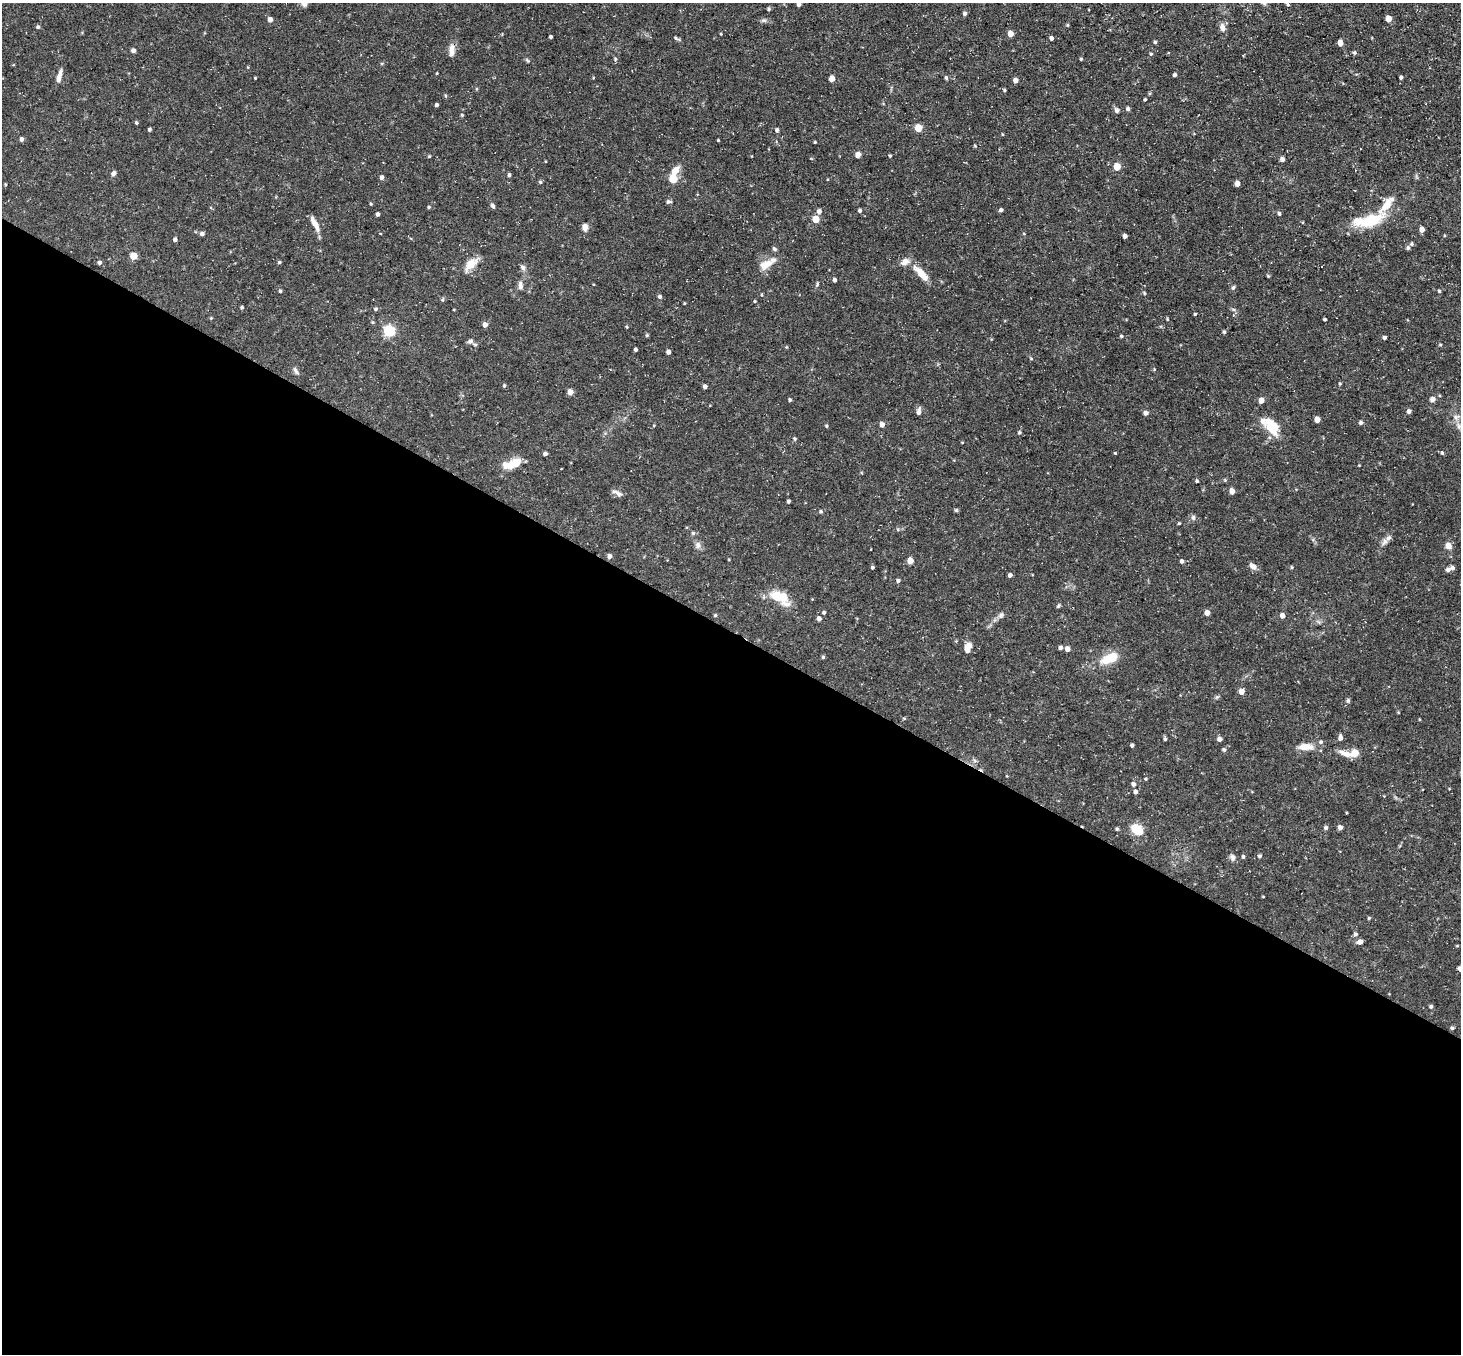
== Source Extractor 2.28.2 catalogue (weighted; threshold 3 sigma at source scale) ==
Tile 14 of 4 x 4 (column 2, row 4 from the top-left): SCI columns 1459-2917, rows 289-1640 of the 5834 x 5843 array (HDU 1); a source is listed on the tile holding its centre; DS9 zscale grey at full resolution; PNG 1463 x 1356 px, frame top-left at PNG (2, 3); no overlay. Shown black and unused: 54% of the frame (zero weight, under 3 of 5 exposures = <1% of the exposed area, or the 3 px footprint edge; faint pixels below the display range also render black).
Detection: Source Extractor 2.28.2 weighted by HDU 2 'WHT'; one run over the whole footprint, this tile lists its part. Background 0.0791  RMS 0.0042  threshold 0.0187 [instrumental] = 3 sigma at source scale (4.5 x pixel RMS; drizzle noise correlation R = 1.50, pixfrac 1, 0.05/0.05 arcsec/px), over >= 5 px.
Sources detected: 209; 1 cosmic-ray / hot-pixel residue — not listed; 7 inside a brighter listed object's ellipse — not listed separately; the other 201 listed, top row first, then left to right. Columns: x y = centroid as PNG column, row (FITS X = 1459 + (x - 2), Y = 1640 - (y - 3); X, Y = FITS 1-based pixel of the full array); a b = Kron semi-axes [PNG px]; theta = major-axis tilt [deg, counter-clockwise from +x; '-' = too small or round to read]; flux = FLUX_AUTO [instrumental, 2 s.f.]
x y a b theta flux
305 3 11 7 86 2.2
799 4 5 4 - 1.3
769 9 5 4 - 0.5
965 13 5 4 - 0.88
270 19 5 4 - 2.1
1389 19 5 4 - 4
1067 25 4 4 - 0.43
38 27 5 4 - 0.7
1222 27 10 7 -74 2
1010 34 5 4 - 3.6
550 37 3 3 - 0.67
676 38 9 4 -27 0.69
1051 38 5 4 - 0.95
1155 42 4 4 - 0.58
1340 43 5 4 - 3.2
133 50 5 4 - 1.1
452 50 16 7 90 2.8
1354 52 5 4 - 0.61
1151 54 4 4 - 0.48
615 59 6 3 73 0.47
1081 59 4 3 - 0.42
527 60 6 4 -45 0.51
1175 75 4 3 - 0.91
59 76 16 5 75 2.2
1401 77 3 3 - 0.83
255 78 3 3 - 0.32
946 78 5 4 - 0.6
832 79 5 4 - 3.7
1015 80 4 4 - 2
1005 90 4 3 - 0.44
1145 99 3 3 - 0.45
437 105 3 3 - 0.85
1128 109 5 5 - 0.75
1117 110 7 6 - 1.1
136 123 4 3 - 0.54
918 128 5 5 - 10
149 129 3 3 - 0.74
777 130 5 4 - 0.64
1002 134 4 3 - 0.31
21 139 4 4 - 1
718 140 3 2 - 0.34
815 142 3 3 - 0.33
858 155 4 4 - 3.3
429 156 4 4 - 0.38
890 156 4 3 - 0.41
1282 159 5 5 - 1.1
1117 167 5 4 - 8.5
675 171 11 7 53 4.1
113 173 6 5 - 1.1
509 175 4 3 - 0.71
382 177 5 4 - 1.1
673 179 5 5 - 14
540 182 4 4 - 0.58
1237 184 4 4 - 2.4
5 185 4 3 - 0.4
668 202 6 6 - 0.84
371 204 4 3 - 0.43
1387 205 38 10 58 8.2
493 206 6 4 -55 0.88
429 207 4 4 - 0.52
860 210 4 4 - 0.8
1001 210 4 4 - 0.97
819 211 6 6 - 1.4
378 214 4 3 - 0.89
1279 214 5 4 - 0.76
816 219 5 4 - 7.6
1370 221 30 15 16 14
315 224 20 5 -63 3.4
585 227 9 7 -87 1.7
1422 230 5 4 - 2.3
202 234 5 4 - 1.1
1024 234 5 3 - 0.29
1125 236 4 4 - 1.4
175 240 4 4 - 1
1412 244 5 5 - 0.61
1408 247 6 5 - 0.71
774 249 7 4 -45 0.7
133 256 5 5 - 8.6
279 262 5 4 - 0.45
905 262 12 8 33 2.5
100 263 4 4 - 1
471 264 19 10 45 4.7
765 265 13 12 - 3.7
523 267 7 6 - 1.2
921 273 21 7 -46 6.2
1268 276 4 4 - 0.36
834 280 4 4 - 0.88
817 284 6 3 72 0.5
520 286 10 6 -85 1.6
1233 288 6 4 85 0.79
280 291 4 3 - 0.58
1439 291 4 4 - 0.47
1144 293 4 4 - 0.47
660 297 5 5 - 0.9
755 301 4 3 - 0.33
684 303 4 3 - 0.33
242 307 4 3 - 0.59
376 309 6 4 1 0.71
1195 314 3 3 - 0.45
211 318 4 4 - 0.35
1167 319 5 3 - 0.39
1325 319 3 3 - 0.54
485 325 5 4 - 2.1
627 327 4 3 - 0.38
389 331 5 5 - 41
1224 332 5 4 - 0.58
1121 336 4 3 - 0.59
1384 337 4 4 - 1
470 341 8 6 19 1.2
1440 345 4 3 - 0.39
635 349 4 3 - 0.71
668 352 4 4 - 1.3
1031 359 5 3 - 0.39
296 371 11 4 -62 1
1340 383 5 3 - 0.4
504 386 4 4 - 0.47
705 386 4 4 - 1.3
570 392 4 4 - 3.7
1432 399 6 6 - 1.5
790 400 4 3 - 0.65
1261 400 5 5 - 2.8
1409 411 5 4 - 1.2
919 412 7 5 80 1.8
1146 413 5 5 - 1.1
1456 417 7 6 - 1.2
1317 419 5 4 - 3.3
1361 422 5 4 - 0.85
882 424 5 5 - 2
826 426 4 3 - 0.5
1272 426 25 14 -54 9.4
1458 426 9 4 -81 1.2
1019 432 5 4 - 0.56
795 439 5 4 - 0.55
1115 453 4 3 - 0.36
1442 453 5 4 - 0.58
545 454 4 4 - 1
516 463 10 9 - 6.2
1197 481 3 3 - 0.52
1232 491 5 4 - 2.6
617 493 16 5 -26 1.5
788 501 3 3 - 0.66
956 510 5 5 - 0.51
821 511 5 5 - 0.63
1193 517 7 6 - 0.96
1179 523 3 3 - 0.4
693 533 5 5 - 0.61
1389 538 10 7 43 1.7
698 545 10 6 83 1.5
1448 546 8 6 -53 2.4
609 556 5 5 - 1.4
910 561 5 4 - 4.8
1182 561 4 4 - 0.97
1253 566 9 6 -42 2
872 567 4 4 - 0.56
1292 567 4 4 - 0.43
1452 568 8 7 - 1.6
1010 575 4 4 - 0.95
898 581 4 4 - 0.84
777 596 18 13 -17 7.9
1058 606 7 3 54 0.5
824 612 5 4 - 0.59
1207 613 4 4 - 2.9
715 615 4 4 - 0.44
1001 615 9 6 63 1.3
1282 616 5 4 - 1.9
819 619 5 5 - 1.6
968 647 12 7 72 3.1
1060 648 4 4 - 1
1067 649 5 5 - 1.6
823 657 4 4 - 0.56
1109 658 23 11 25 8.7
1241 691 5 5 - 3
1217 697 6 5 - 0.58
1348 700 6 4 -71 0.69
904 718 5 3 - 0.41
1340 738 6 5 - 1.4
1165 739 5 4 - 0.59
1219 739 5 4 - 1.4
1321 742 6 4 22 0.66
1132 745 4 3 - 0.92
1305 747 17 8 3 4.9
1224 750 5 4 - 0.73
1355 753 5 5 - 7.4
1345 754 18 7 -20 3.2
1145 779 4 4 - 0.37
1133 784 6 5 - 1.2
1135 792 5 4 - 1.2
1340 827 5 4 - 1.4
1326 828 5 5 - 0.78
1117 829 4 4 - 0.61
1137 830 8 5 -35 31
1259 856 4 4 - 0.8
1232 857 9 7 -58 1.2
1243 857 5 4 - 0.62
1369 918 4 3 - 0.45
1355 934 6 5 - 0.83
1360 942 5 5 - 1.9
1457 946 4 2 - 0.3
1460 969 6 4 -45 1.1
1431 1006 5 4 - 0.67
1452 1028 4 4 - 0.6
Isophote crosses this tile's border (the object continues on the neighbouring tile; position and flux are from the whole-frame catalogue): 3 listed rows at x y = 305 3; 799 4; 1460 969